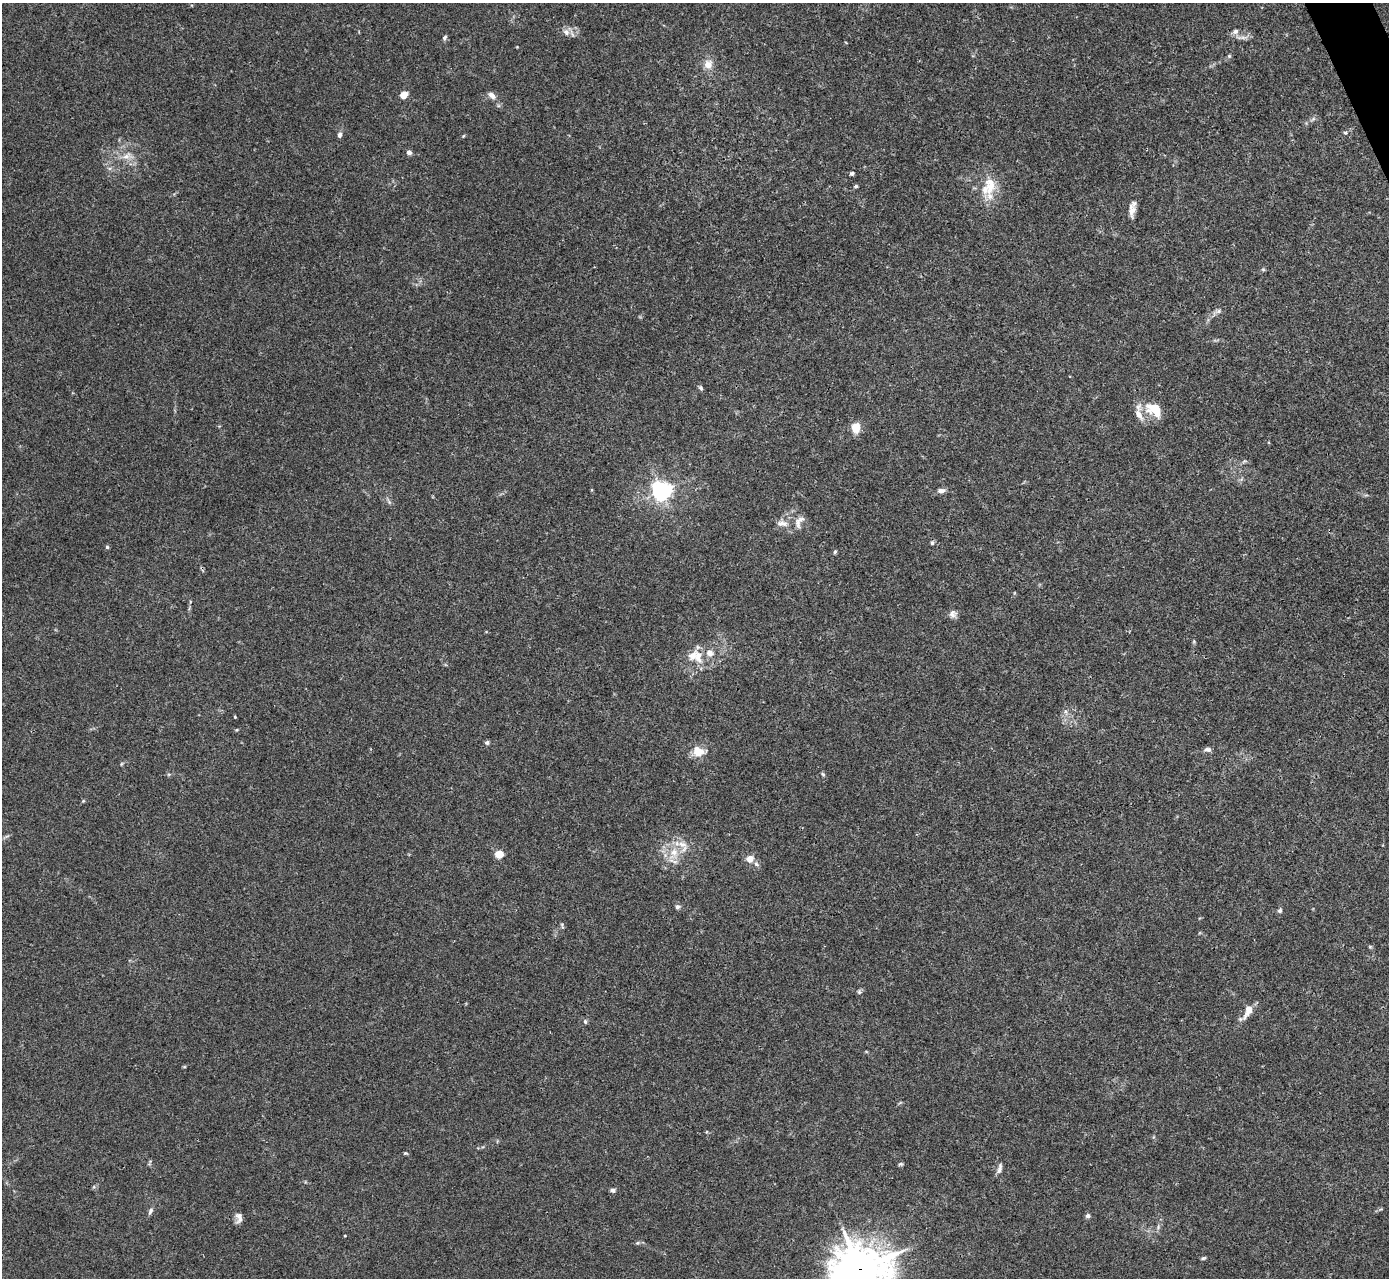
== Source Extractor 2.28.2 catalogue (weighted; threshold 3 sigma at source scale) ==
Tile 10 of 4 x 4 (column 2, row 3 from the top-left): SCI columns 1391-2777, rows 1560-2835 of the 5553 x 5542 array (HDU 1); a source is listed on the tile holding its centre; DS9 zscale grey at full resolution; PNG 1391 x 1280 px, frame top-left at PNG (2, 3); no overlay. Shown black and unused: <1% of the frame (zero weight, under 3 of 4 exposures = <1% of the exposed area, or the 3 px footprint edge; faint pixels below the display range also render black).
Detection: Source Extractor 2.28.2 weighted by HDU 2 'WHT'; one run over the whole footprint, this tile lists its part. Background 0.0392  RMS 0.0028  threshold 0.0126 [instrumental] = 3 sigma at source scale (4.5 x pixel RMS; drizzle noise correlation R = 1.50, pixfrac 1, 0.05/0.05 arcsec/px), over >= 5 px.
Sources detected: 65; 3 inside a brighter listed object's ellipse — not listed separately; the other 62 listed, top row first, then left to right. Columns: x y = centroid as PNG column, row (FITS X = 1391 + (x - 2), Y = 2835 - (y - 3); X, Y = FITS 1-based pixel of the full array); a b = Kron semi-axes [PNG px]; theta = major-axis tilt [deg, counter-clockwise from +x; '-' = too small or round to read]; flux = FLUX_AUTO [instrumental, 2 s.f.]
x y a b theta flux
1235 31 8 6 5 1.1
566 32 10 8 -39 1.4
444 38 7 5 58 0.6
1229 56 5 5 - 0.36
708 64 12 10 68 2.5
404 95 7 6 - 3.1
492 95 11 6 -41 1.5
1313 119 7 4 19 0.52
1345 133 5 4 - 0.35
340 135 7 5 73 0.74
463 136 5 3 - 0.25
409 152 6 5 - 1
126 156 13 8 31 2
852 173 5 4 - 0.5
990 185 29 15 87 6.4
856 186 6 4 13 0.4
1132 210 17 8 86 2
1219 311 6 6 - 0.61
701 388 6 5 - 0.52
1154 409 17 12 -45 7.7
1139 415 17 8 -59 2.4
856 427 7 6 - 6
662 491 6 6 - 150
941 491 9 6 5 1.2
799 522 20 10 61 2.2
782 523 15 7 -2 1.8
932 543 6 4 75 0.49
107 547 5 5 - 0.42
835 552 5 4 - 0.42
953 614 10 9 - 1.2
710 653 8 8 - 1.7
698 656 19 11 -86 3.6
235 717 3 3 - 0.26
487 742 6 5 - 0.57
1208 749 10 5 0 0.8
698 752 7 6 - 6.7
121 764 6 3 71 0.29
169 774 6 4 18 0.35
823 774 6 5 - 0.39
83 801 5 4 - 0.29
674 852 12 11 - 3.9
499 854 5 5 - 10
750 859 11 10 - 2.1
677 907 6 6 - 0.7
1280 911 6 6 - 0.56
562 925 9 3 -69 0.36
1370 947 5 5 - 0.31
859 992 7 6 - 0.51
1248 1011 16 7 63 3.2
585 1022 6 5 - 0.45
184 1067 5 3 - 0.25
406 1153 5 4 - 0.32
900 1164 7 4 17 0.39
1000 1169 14 6 79 1.1
613 1190 6 5 - 0.68
150 1211 10 5 69 0.81
1088 1216 5 5 - 0.76
239 1218 12 7 -89 1.5
345 1236 3 2 - 0.22
637 1243 6 4 42 0.38
1203 1258 6 4 26 0.37
860 1269 20 17 3 740
Overlapping masked pixels (flux is a lower limit): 1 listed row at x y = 860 1269
Isophote crosses this tile's border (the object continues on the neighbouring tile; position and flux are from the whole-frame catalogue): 1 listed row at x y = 860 1269